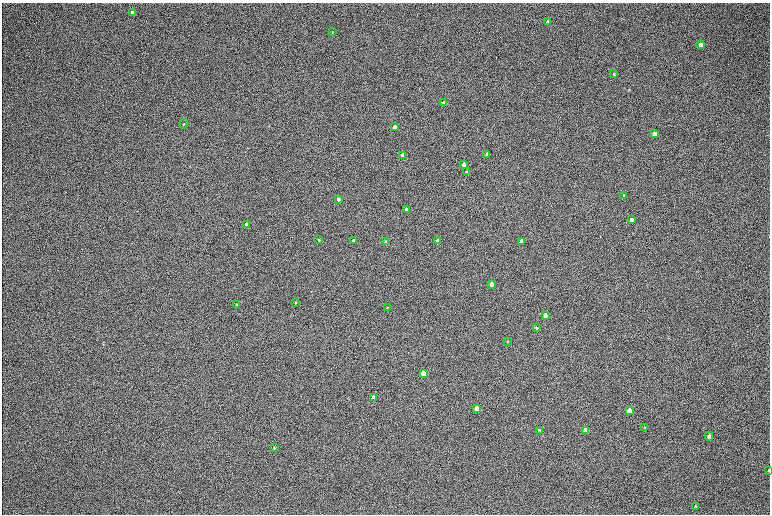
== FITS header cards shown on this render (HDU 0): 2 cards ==
NAXIS1  =                 1536 / length of data axis 1
NAXIS2  =                 1024 / length of data axis 2

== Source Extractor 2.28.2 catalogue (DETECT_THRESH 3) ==
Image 1536 x 1024 px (HDU 0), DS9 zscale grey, zoomed out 1/2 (1 PNG px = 2 x 2 image px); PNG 772 x 516 px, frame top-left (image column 1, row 1023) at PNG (2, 3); each listed source drawn as its Kron ellipse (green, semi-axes under 4 px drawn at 4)
Background 167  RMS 20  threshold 60.1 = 3 sigma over >= 5 px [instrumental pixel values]
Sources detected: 41; all 41 listed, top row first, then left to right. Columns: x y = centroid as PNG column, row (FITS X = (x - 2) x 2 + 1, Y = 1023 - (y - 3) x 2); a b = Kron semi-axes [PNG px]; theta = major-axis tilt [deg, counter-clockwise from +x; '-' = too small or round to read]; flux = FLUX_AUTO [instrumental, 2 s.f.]
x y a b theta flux
132 12 4 3 - 19000
547 21 3 3 - 4600
332 32 3 2 - 1700
701 45 4 4 - 21000
614 74 4 3 - 3100
444 103 3 3 - 52000
184 124 5 2 - 2300
395 127 3 3 - 25000
654 134 4 3 - 29000
487 154 3 3 - 14000
403 155 3 3 - 43000
464 165 3 3 - 30000
466 172 4 3 - 5800
624 196 4 3 - 9000
338 199 3 3 - 22000
406 210 3 3 - 15000
631 220 4 3 - 23000
246 224 3 3 - 19000
319 240 3 3 - 3300
353 241 3 3 - 44000
385 241 3 3 - 4000
438 241 3 3 - 33000
521 241 3 3 - 40000
491 284 3 3 - 40000
295 302 3 3 - 2700
237 305 4 3 - 4200
387 307 3 2 - 2500
545 315 3 3 - 18000
536 328 4 3 - 5900
508 341 4 2 - 2200
423 373 4 3 - 110000
373 398 3 3 - 69000
477 409 4 3 - 160000
629 411 4 3 - 100000
645 427 4 4 - 3200
539 430 4 3 - 2700
586 430 4 3 - 80000
709 436 4 4 - 11000
274 447 3 3 - 2900
769 470 4 3 - 3400
696 507 3 3 - 3900
At the frame edge (FLAGS 8, measured only in part): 1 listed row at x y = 769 470